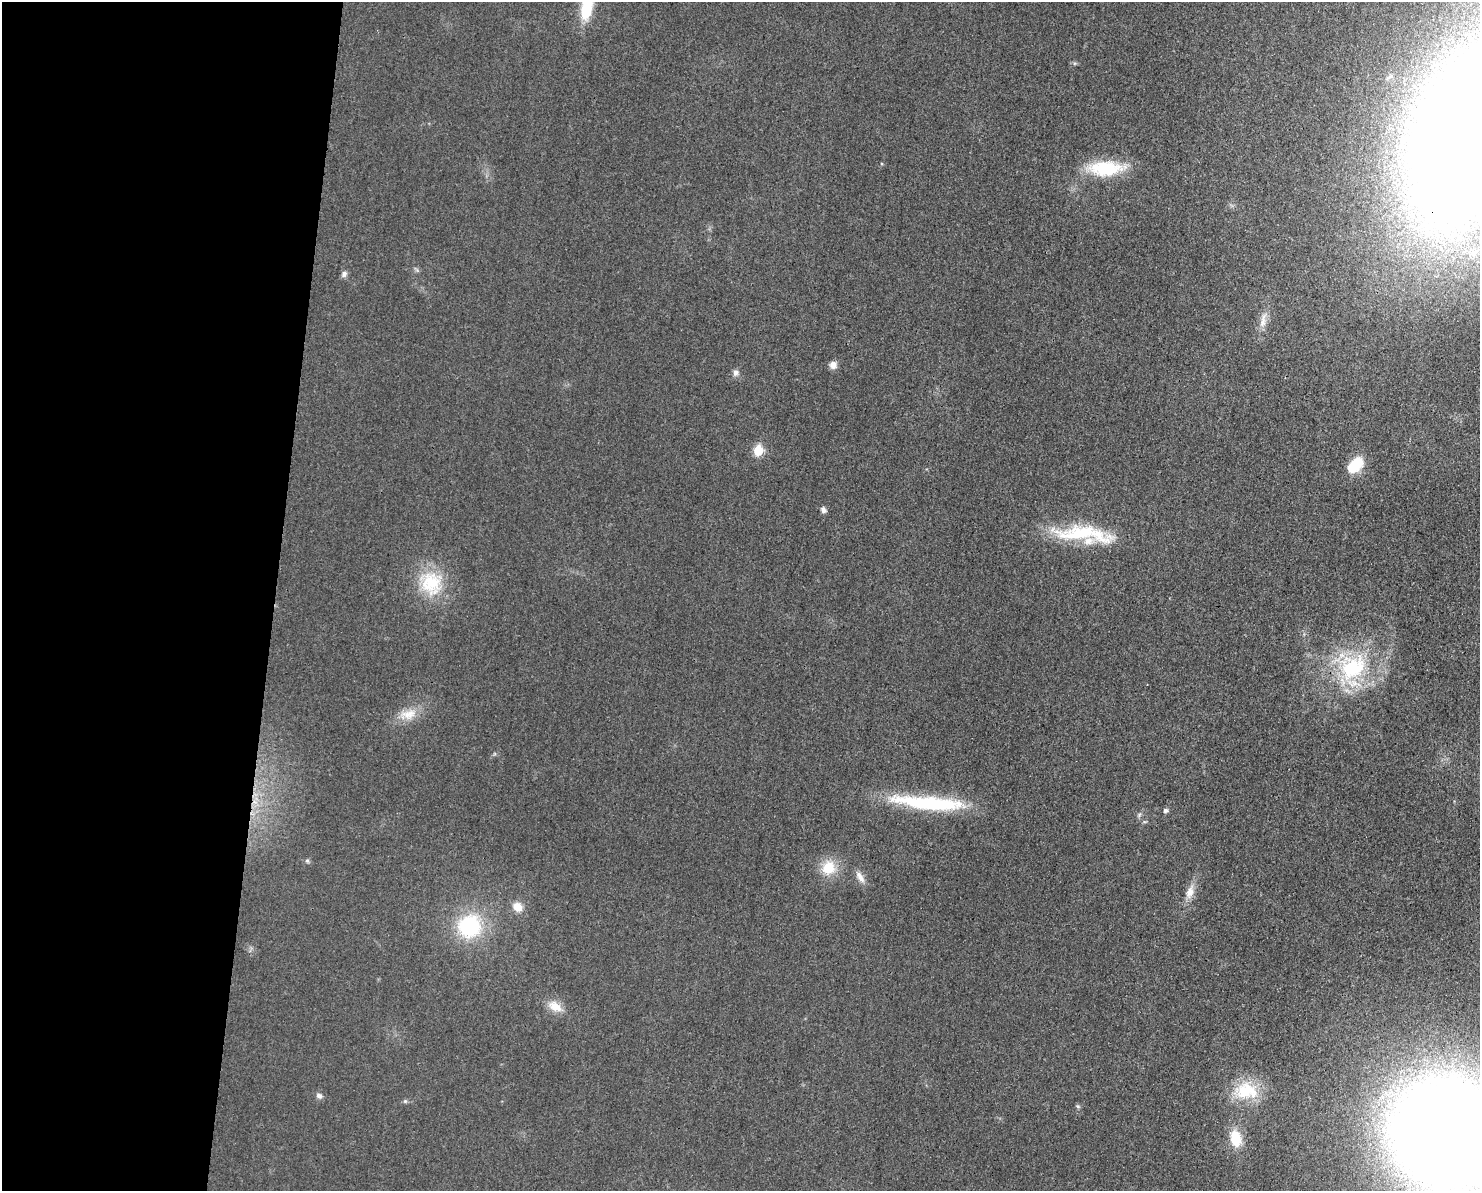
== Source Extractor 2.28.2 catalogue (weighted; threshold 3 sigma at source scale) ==
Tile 4 of 3 x 4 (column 1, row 2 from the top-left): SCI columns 130-1607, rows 2393-3581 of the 4804 x 4790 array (HDU 1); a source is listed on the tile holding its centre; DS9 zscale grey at full resolution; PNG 1482 x 1193 px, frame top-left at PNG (2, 2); no overlay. Shown black and unused: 18% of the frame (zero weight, under 3 of 4 exposures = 2% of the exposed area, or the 3 px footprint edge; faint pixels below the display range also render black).
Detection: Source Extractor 2.28.2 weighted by HDU 2 'WHT'; one run over the whole footprint, this tile lists its part. Background 0.0257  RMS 0.006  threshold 0.0271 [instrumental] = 3 sigma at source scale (4.5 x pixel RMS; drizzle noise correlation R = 1.50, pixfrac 1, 0.05/0.05 arcsec/px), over >= 5 px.
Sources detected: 30; all 30 listed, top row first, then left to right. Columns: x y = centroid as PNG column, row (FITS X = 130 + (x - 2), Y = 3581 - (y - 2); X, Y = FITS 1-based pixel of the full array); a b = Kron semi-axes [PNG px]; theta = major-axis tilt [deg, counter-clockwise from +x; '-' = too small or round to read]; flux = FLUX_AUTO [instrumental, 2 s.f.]
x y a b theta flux
586 8 27 12 80 23
1470 133 125 60 71 2700
1105 168 40 17 0 32
344 274 8 7 - 2.1
1263 321 24 7 78 6.1
833 365 9 9 - 3.5
735 373 8 7 - 2.3
758 450 6 6 - 24
1355 465 19 11 45 18
823 510 7 6 - 2.2
1080 533 70 20 1 45
431 583 34 30 88 32
1352 668 43 35 34 62
408 714 22 15 12 11
928 803 91 15 -6 58
1165 810 6 5 - 1.7
1139 815 6 4 47 1.1
307 861 6 5 - 1.1
829 868 17 16 - 15
860 877 18 7 -57 4.1
1190 892 19 10 71 6.4
517 907 11 9 -42 7
469 926 25 24 - 50
555 1006 20 11 -31 8.2
1246 1091 35 22 -4 26
319 1096 8 7 - 2.1
405 1101 5 5 - 0.87
1078 1106 6 5 - 0.95
1447 1134 63 59 -59 2300
1235 1138 15 9 -79 19
Overlapping masked pixels (flux is a lower limit): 1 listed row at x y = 1470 133
Isophote crosses this tile's border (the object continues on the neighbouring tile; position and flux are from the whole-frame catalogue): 3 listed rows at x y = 586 8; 1470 133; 1447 1134